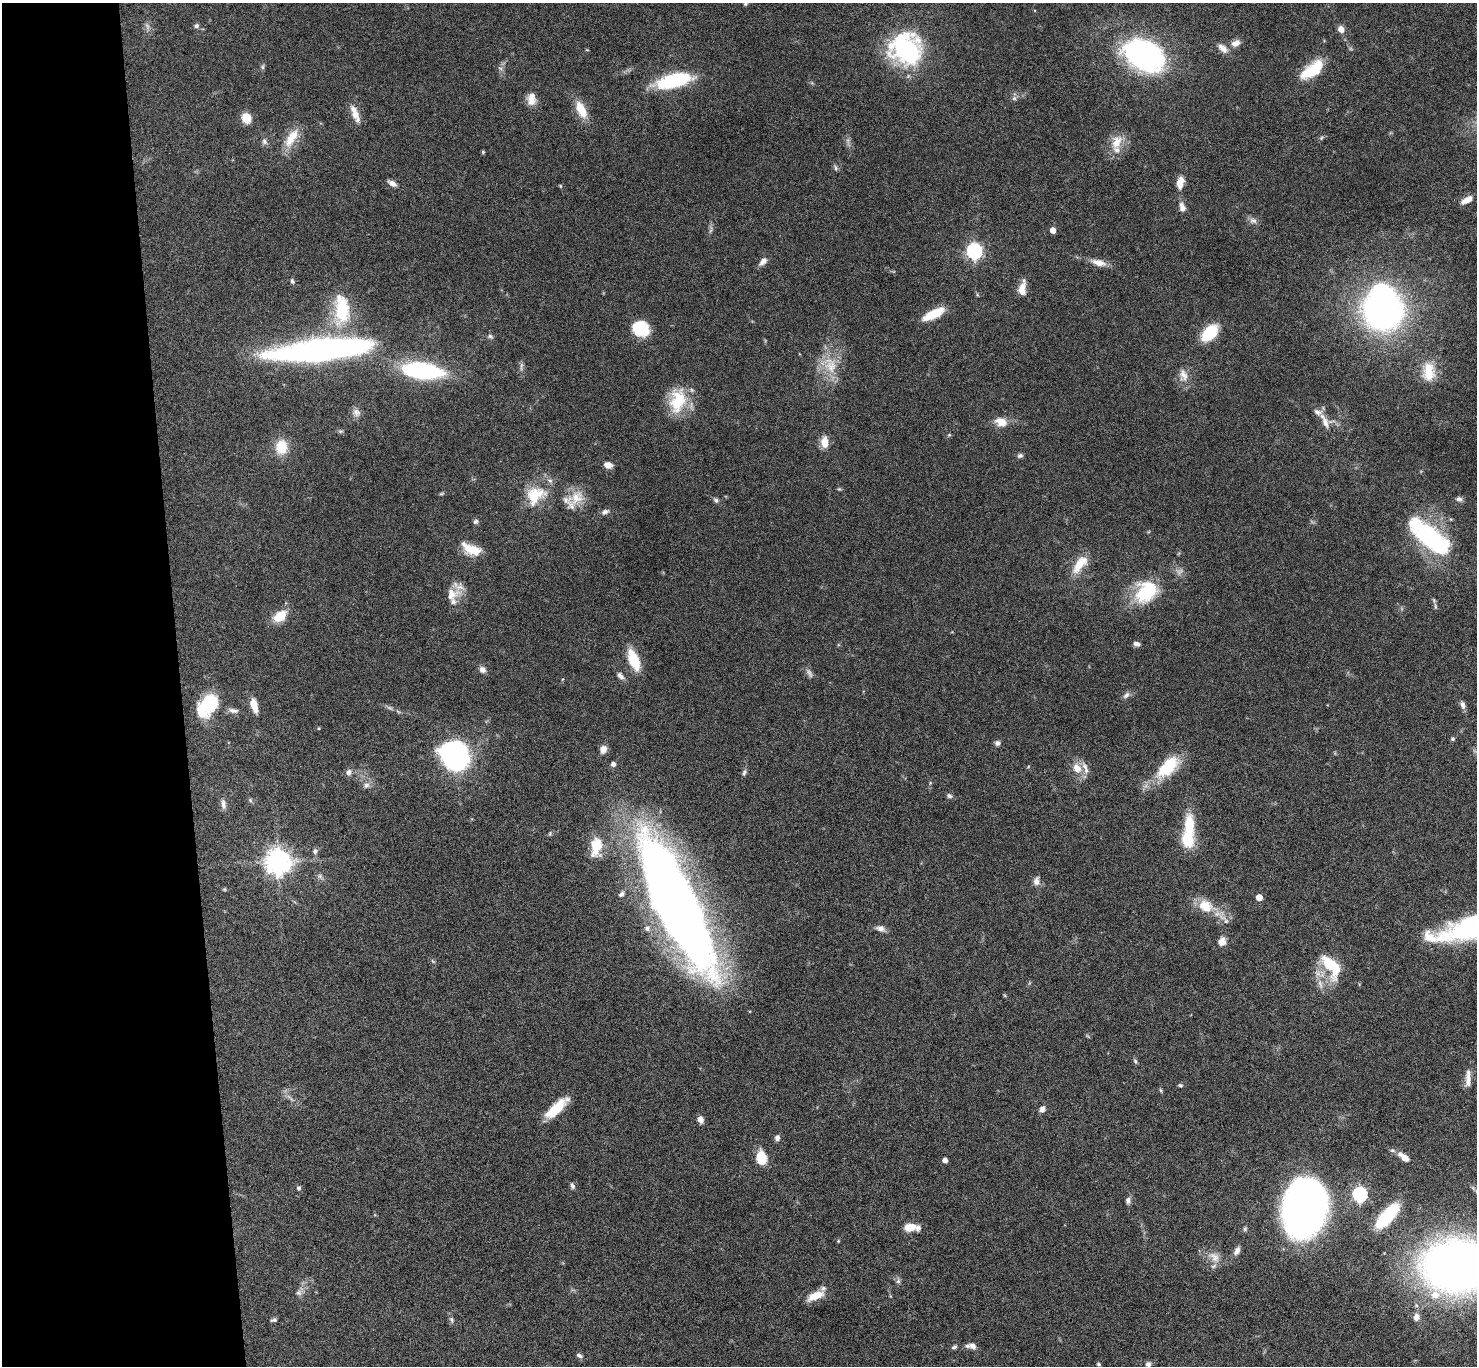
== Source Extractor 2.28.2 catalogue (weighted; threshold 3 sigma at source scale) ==
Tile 4 of 3 x 3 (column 1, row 2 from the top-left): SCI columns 3-1477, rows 1546-2909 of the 4427 x 4397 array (HDU 1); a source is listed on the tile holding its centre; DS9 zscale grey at full resolution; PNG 1479 x 1368 px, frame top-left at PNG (2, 3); no overlay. Shown black and unused: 12% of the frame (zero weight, under 4 of 8 exposures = <1% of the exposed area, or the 3 px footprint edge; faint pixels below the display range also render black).
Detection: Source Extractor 2.28.2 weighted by HDU 2 'WHT'; one run over the whole footprint, this tile lists its part. Background 0.0434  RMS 0.0035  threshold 0.0145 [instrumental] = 3 sigma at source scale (4.09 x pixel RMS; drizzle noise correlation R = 1.36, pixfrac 0.8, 0.05/0.05 arcsec/px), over >= 5 px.
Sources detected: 167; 6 too faint to see at this stretch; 3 inside a brighter object's white glare — not listed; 10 inside a brighter listed object's ellipse — not listed separately; the other 148 listed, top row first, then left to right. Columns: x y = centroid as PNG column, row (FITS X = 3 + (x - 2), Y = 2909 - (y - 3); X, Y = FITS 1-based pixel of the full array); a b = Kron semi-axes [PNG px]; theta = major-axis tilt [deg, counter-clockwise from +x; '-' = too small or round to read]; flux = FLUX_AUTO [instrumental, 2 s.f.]
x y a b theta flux
746 4 5 5 - 0.47
196 26 7 6 - 0.83
1341 29 6 6 - 2.6
1235 43 12 8 26 2.4
1223 48 15 8 -39 2.5
906 49 33 29 -35 50
1144 55 43 28 -27 74
262 67 7 5 75 0.64
1312 70 29 13 37 12
674 81 35 13 13 27
1014 98 7 5 43 0.82
531 99 16 11 89 3.3
581 109 23 11 -64 6.3
355 114 24 8 -69 3.8
246 118 10 9 - 5.3
1321 138 6 4 47 0.5
290 139 24 14 68 6.7
264 141 9 7 -67 1.1
1117 142 21 13 68 5.3
483 152 5 4 - 0.39
836 168 9 5 -62 0.7
392 183 10 6 -29 1.8
1179 183 14 7 -75 2.5
560 186 5 3 - 0.3
1467 200 13 6 29 3
1182 207 12 8 -73 2
1253 220 12 6 -23 1.4
711 229 12 3 80 0.85
1053 230 5 4 - 2.7
974 251 7 6 - 89
763 261 12 7 45 1.9
1099 263 19 8 -15 3.3
292 281 7 5 -62 0.77
1022 289 18 8 83 3.7
978 295 5 3 - 0.36
341 310 40 20 -89 18
1383 311 32 30 -7 130
934 314 24 8 27 8
641 328 17 14 -27 13
1209 333 18 11 47 13
490 336 7 6 - 0.81
320 350 94 19 6 140
521 366 13 3 83 0.9
831 366 24 21 -73 9.7
422 370 41 16 -8 45
1429 372 25 16 -89 7.7
1183 375 19 12 -82 3.6
678 400 32 21 80 13
356 412 12 10 -54 1.7
1001 422 17 11 -20 4
1325 422 18 8 -71 3
340 431 7 5 -10 0.53
949 435 5 4 - 0.38
825 442 11 7 -89 4.6
281 447 14 11 88 8.5
1020 456 7 6 - 0.85
608 465 9 6 -15 2.2
839 489 6 4 -41 0.39
535 495 30 23 33 11
576 498 25 17 31 6.5
1459 499 9 6 -11 1
716 500 7 6 - 0.81
605 512 10 6 27 1.2
476 522 7 6 - 0.77
1429 536 47 18 -39 48
471 549 22 11 -22 6.8
1080 564 29 12 52 6.9
1147 591 29 22 41 19
451 594 20 16 20 4.6
280 616 18 12 36 6
1136 644 7 5 -10 1.5
634 659 23 10 -69 11
482 670 9 8 - 1.4
620 676 10 5 -39 1.5
563 679 5 3 - 0.27
1126 695 10 6 45 1.3
209 704 24 19 82 15
254 705 15 7 -76 4.6
1463 705 10 6 -74 1.3
233 711 15 7 -10 1.6
319 728 5 3 - 0.26
1453 739 5 5 - 0.55
997 743 7 6 - 1.1
603 749 8 7 - 2.4
455 755 23 20 -56 88
613 764 4 4 - 1.4
1168 767 36 17 44 14
1077 768 16 12 -61 4.5
349 772 8 7 - 1.5
744 772 10 6 72 0.85
930 783 6 4 73 0.39
366 785 9 7 19 1.4
949 796 8 6 -14 0.84
250 800 7 5 -49 0.55
223 804 13 6 -86 1.5
1189 826 29 13 90 12
550 833 7 5 79 0.44
596 847 24 13 83 8.1
315 851 8 6 49 0.94
278 862 8 8 - 360
320 876 6 6 - 0.86
1036 881 12 8 83 1.8
224 889 5 5 - 0.38
621 894 8 6 52 0.98
1259 897 5 5 - 4.6
676 904 117 29 -65 520
1205 906 20 14 -26 7.8
1226 921 8 6 -64 1.2
1473 926 70 19 17 77
647 928 9 7 -26 1.4
880 928 12 8 -17 1.8
1222 941 11 9 74 2.3
433 961 8 3 -45 0.42
1330 964 27 16 -36 9.9
1320 984 15 6 -72 2.3
1135 1061 7 5 -60 0.58
1468 1075 19 8 -90 2.4
1180 1085 6 5 - 0.55
1161 1090 6 4 -87 0.43
556 1108 28 9 43 9.4
1042 1109 7 6 - 1.6
700 1119 9 7 -74 1.6
777 1138 6 5 - 1.4
1404 1157 13 6 -37 3.8
761 1158 14 10 -87 7.9
945 1160 4 4 - 1.8
572 1186 8 5 -71 0.79
299 1188 6 6 - 0.64
1359 1194 6 6 - 69
1128 1200 8 6 -89 1.1
1305 1206 45 32 79 220
1387 1216 27 10 49 21
909 1227 10 7 14 5.7
838 1241 5 4 - 0.32
1237 1251 11 7 61 1.7
1214 1257 18 11 -46 3.8
1457 1266 45 34 3 330
898 1281 8 6 89 0.91
299 1293 8 8 - 1.2
815 1296 21 9 24 5.4
1416 1317 8 6 80 1.9
274 1320 8 4 16 0.73
451 1320 9 6 -66 0.91
973 1346 10 7 -30 2
954 1347 7 5 39 0.69
579 1355 9 5 -28 0.9
1098 1364 4 3 - 0.5
1148 1364 7 6 - 1.1
Isophote crosses this tile's border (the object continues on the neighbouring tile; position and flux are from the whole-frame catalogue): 3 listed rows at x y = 746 4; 1473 926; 1457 1266